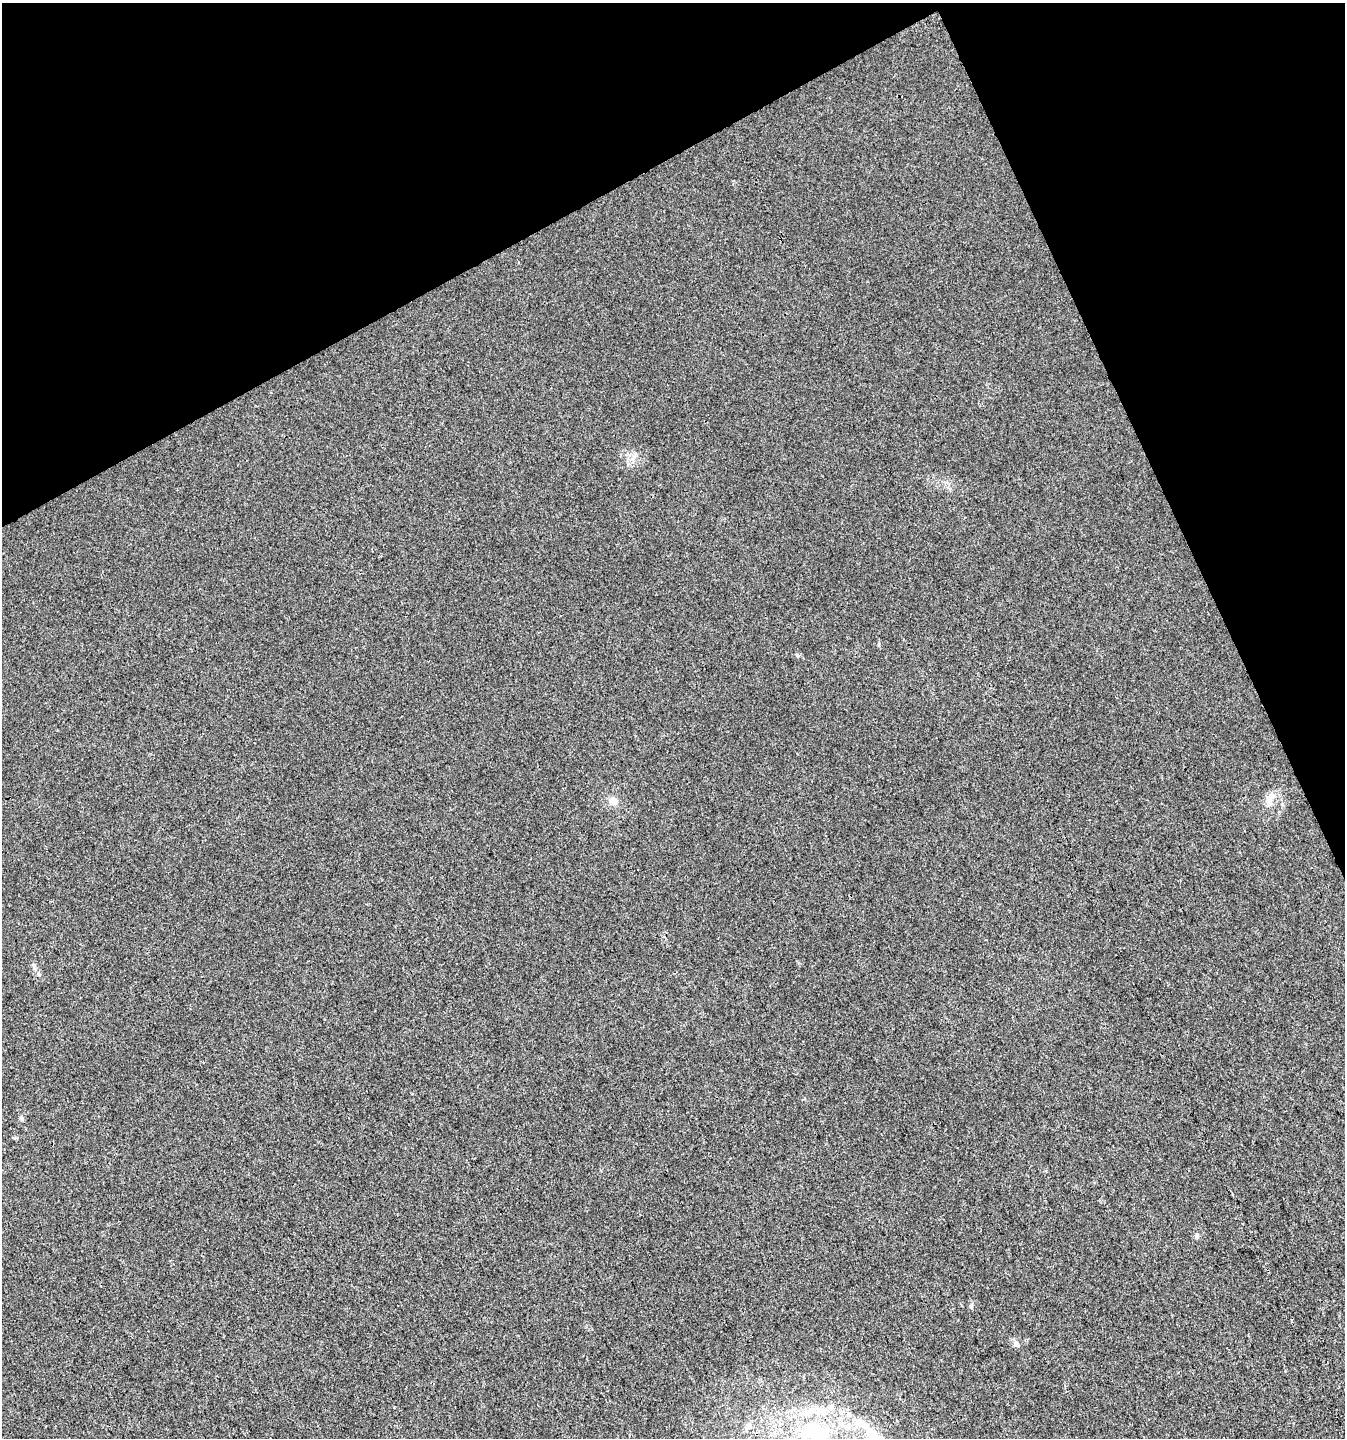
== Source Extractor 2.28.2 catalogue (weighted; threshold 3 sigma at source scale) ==
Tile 3 of 4 x 4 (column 3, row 1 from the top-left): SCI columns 2784-4126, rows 4313-5748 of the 5627 x 5748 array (HDU 1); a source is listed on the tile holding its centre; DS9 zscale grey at full resolution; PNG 1347 x 1440 px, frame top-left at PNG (2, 3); no overlay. Shown black and unused: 22% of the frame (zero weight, under 3 of 4 exposures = <1% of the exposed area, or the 3 px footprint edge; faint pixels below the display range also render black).
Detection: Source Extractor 2.28.2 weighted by HDU 2 'WHT'; one run over the whole footprint, this tile lists its part. Background 0.00553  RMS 0.0034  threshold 0.0153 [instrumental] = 3 sigma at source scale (4.5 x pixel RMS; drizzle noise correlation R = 1.50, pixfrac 1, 0.0396/0.0396 arcsec/px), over >= 5 px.
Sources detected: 13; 2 inside a brighter object's white glare — not listed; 2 inside a brighter listed object's ellipse — not listed separately; the other 9 listed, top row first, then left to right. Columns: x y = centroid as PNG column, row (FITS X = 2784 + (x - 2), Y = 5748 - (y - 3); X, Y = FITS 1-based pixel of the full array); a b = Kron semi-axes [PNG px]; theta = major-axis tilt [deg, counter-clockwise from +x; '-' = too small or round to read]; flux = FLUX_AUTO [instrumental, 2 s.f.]
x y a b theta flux
1269 799 18 9 62 3.5
613 801 11 10 - 2.5
22 1118 6 5 - 0.86
1197 1236 7 6 - 0.71
971 1306 6 4 62 0.55
1016 1344 8 7 - 1.3
749 1426 10 9 - 1.9
817 1435 29 24 25 22
874 1437 39 12 -49 14
Overlapping masked pixels (flux is a lower limit): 1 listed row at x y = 817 1435
Isophote crosses this tile's border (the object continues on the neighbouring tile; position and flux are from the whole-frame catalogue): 2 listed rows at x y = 817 1435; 874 1437